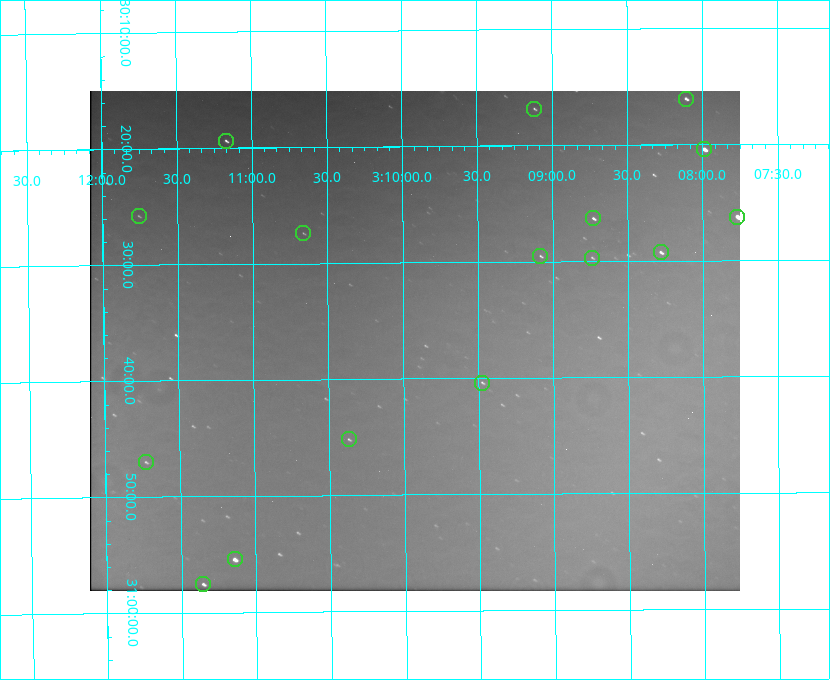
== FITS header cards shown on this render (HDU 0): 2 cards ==
NAXIS1  =                  650 / Width of table row in bytes
NAXIS2  =                  500 / Number of rows in table

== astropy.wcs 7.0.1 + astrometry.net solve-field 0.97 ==
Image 650 x 500 px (HDU 0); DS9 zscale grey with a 90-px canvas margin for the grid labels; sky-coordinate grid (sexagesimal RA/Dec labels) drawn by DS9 from the SOLVED WCS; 16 Tycho-2 reference stars matched to detected sources circled (green)
Header WCS: none
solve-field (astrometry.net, Tycho-2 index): SOLVED blind (the file carries no WCS)
Solved WCS: RA---TAN-SIP/DEC--TAN-SIP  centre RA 03:09:55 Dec +30:37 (47.48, +30.61 deg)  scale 5.17 arcsec/px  FOV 56.0' x 43.1'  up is -179 deg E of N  parity flipped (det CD > 0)
(file carries no celestial WCS; the grid is the blind solution)
Tycho-2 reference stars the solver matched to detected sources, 16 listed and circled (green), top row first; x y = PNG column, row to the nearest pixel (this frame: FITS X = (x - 90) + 1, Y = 500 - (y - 91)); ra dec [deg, ICRS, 3 dp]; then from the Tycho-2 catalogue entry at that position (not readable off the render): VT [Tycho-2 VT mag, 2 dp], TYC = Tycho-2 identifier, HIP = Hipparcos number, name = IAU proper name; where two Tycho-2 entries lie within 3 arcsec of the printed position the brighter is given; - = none
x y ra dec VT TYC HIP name
686 99 47.027 +30.268 10.45 2339-1565-1 - -
534 109 47.279 +30.281 11.50 2340-853-1 - -
226 141 47.792 +30.323 11.52 2340-1736-1 - -
704 149 46.997 +30.341 9.26 2339-1426-1 - -
139 216 47.939 +30.430 12.78 2340-1376-1 - -
737 217 46.942 +30.437 9.50 2339-1638-1 - -
593 218 47.182 +30.439 11.33 2339-1340-1 - -
303 233 47.665 +30.457 11.70 2340-1064-1 - -
661 252 47.070 +30.488 10.91 2339-1082-1 - -
540 256 47.270 +30.492 11.72 2340-1534-1 - -
592 258 47.184 +30.495 11.78 2339-1503-1 - -
482 383 47.369 +30.674 11.68 2340-1714-1 - -
349 439 47.592 +30.753 11.61 2340-1087-1 - -
146 462 47.932 +30.783 11.54 2340-1498-1 - -
235 559 47.785 +30.924 10.11 2340-1700-1 - -
203 584 47.838 +30.960 11.41 2340-1051-1 - -